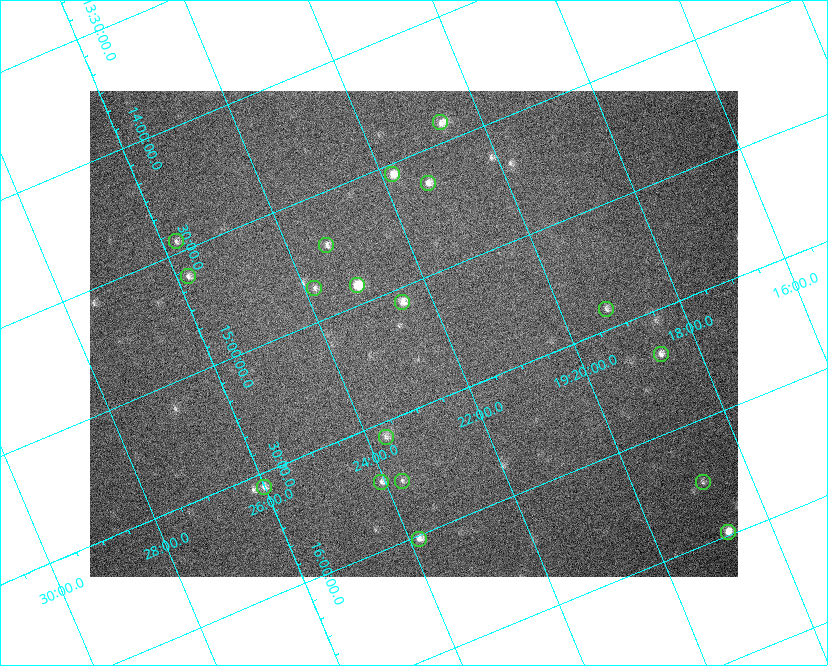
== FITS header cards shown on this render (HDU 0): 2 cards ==
NAXIS1  =                  648 / length of data axis 1
NAXIS2  =                  486 / length of data axis 2

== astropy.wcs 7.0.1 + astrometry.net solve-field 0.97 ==
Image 648 x 486 px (HDU 0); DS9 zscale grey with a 90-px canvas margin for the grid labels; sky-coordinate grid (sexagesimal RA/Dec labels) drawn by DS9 from the SOLVED WCS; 18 Tycho-2 reference stars matched to detected sources circled (green)
Header WCS: none
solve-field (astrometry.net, Tycho-2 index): SOLVED blind (the file carries no WCS)
Solved WCS: RA---TAN-SIP/DEC--TAN-SIP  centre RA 19:22:32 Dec +15:12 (290.63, +15.20 deg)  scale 15.3 arcsec/px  FOV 164.9' x 123.7'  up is -157 deg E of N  parity flipped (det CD > 0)
(file carries no celestial WCS; the grid is the blind solution)
Tycho-2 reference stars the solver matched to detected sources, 18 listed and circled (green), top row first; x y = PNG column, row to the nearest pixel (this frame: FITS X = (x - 90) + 1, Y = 486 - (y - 91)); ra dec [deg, ICRS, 3 dp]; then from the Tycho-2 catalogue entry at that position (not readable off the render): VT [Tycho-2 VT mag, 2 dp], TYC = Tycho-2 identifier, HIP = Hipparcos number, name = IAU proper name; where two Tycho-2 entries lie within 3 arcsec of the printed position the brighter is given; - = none
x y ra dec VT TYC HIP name
440 122 290.170 +14.419 7.86 1054-844-1 95082 -
392 174 290.452 +14.543 7.44 1054-679-1 - -
428 183 290.323 +14.634 7.66 1054-951-1 95132 -
176 241 291.441 +14.452 8.37 1067-789-1 - -
326 245 290.838 +14.713 8.21 1054-205-1 95303 -
188 276 291.451 +14.609 8.24 1067-445-1 95522 -
357 285 290.784 +14.921 6.67 1054-223-1 95287 -
314 288 290.960 +14.864 8.44 1054-411-1 - -
402 302 290.625 +15.059 7.77 1600-2349-1 - -
606 309 289.809 +15.416 8.37 1599-3313-1 94944 -
661 354 289.664 +15.681 7.94 1599-1947-1 94894 -
386 437 290.922 +15.560 8.69 1600-1874-1 - -
402 481 290.929 +15.760 8.70 1600-822-1 95334 -
381 482 291.017 +15.730 8.16 1600-168-1 - -
703 482 289.708 +16.250 8.60 1599-1761-1 - -
264 487 291.504 +15.557 8.17 1600-1630-1 95542 -
728 532 289.688 +16.488 7.07 1599-570-1 94905 -
419 539 290.960 +16.014 7.62 1600-1088-1 95346 -